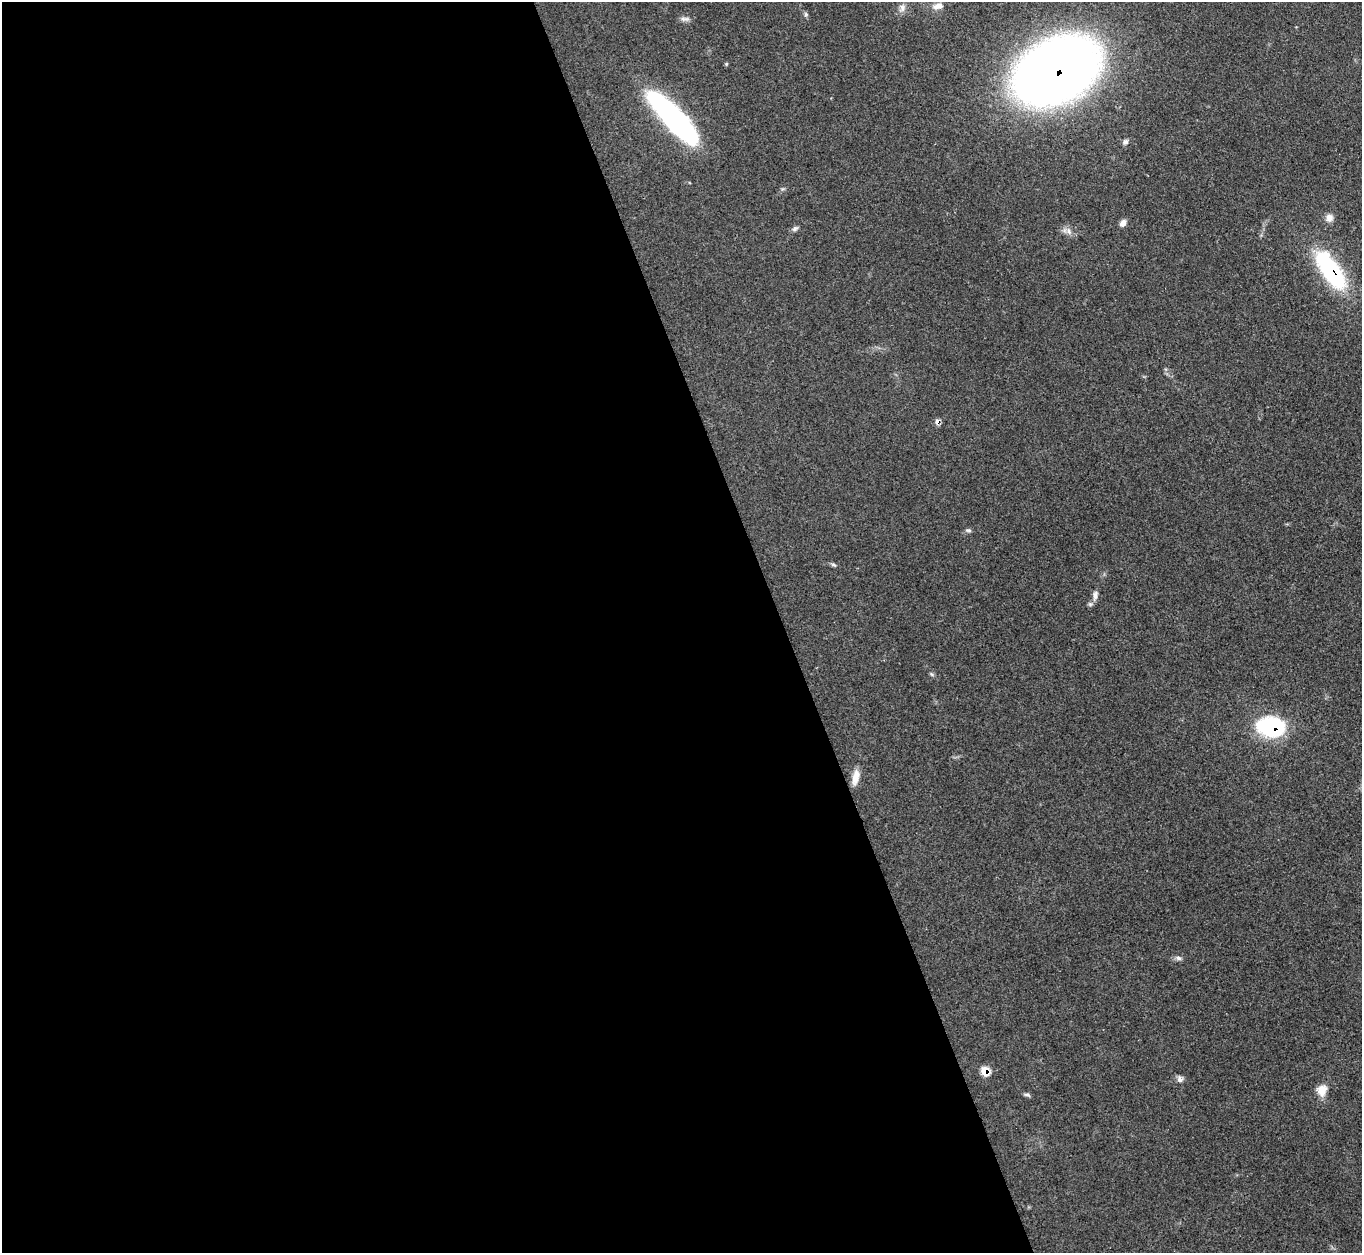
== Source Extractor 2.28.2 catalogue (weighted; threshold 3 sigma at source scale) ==
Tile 9 of 4 x 4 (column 1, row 3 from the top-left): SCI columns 10-1369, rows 1406-2656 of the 5457 x 5441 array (HDU 1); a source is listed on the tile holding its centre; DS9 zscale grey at full resolution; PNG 1364 x 1255 px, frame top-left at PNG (2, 2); no overlay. Shown black and unused: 58% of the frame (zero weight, under 3 of 4 exposures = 1% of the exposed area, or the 3 px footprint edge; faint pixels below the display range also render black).
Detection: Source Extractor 2.28.2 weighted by HDU 2 'WHT'; one run over the whole footprint, this tile lists its part. Background 0.153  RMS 0.0075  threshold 0.0336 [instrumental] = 3 sigma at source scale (4.5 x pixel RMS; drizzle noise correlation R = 1.50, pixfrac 1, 0.05/0.05 arcsec/px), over >= 5 px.
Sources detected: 25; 1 cosmic-ray / hot-pixel residue — not listed; the other 24 listed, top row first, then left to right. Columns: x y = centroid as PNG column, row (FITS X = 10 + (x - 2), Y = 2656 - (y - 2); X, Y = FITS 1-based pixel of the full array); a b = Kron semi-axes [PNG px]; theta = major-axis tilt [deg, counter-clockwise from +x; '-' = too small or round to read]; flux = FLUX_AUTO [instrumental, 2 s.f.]
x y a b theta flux
938 6 15 8 18 5.5
902 8 11 8 72 3.9
806 14 7 5 -89 1.4
685 19 14 6 -3 2.7
726 64 6 3 71 0.82
1056 71 61 41 27 990
673 118 62 16 -47 200
1125 142 8 6 30 2.3
1329 218 10 10 - 4.3
1123 223 9 6 57 3.7
795 228 9 6 37 1.9
1069 231 11 7 -62 3.8
1331 270 37 14 -56 110
968 530 8 5 -3 1.5
833 565 7 4 -19 1.4
1095 595 15 7 83 3.8
931 674 6 4 -70 1.1
1271 727 26 18 -8 75
855 777 20 8 78 7.4
1178 958 8 6 -17 2.1
985 1071 10 8 -56 9.1
1180 1079 9 7 -59 2.8
1322 1090 14 11 60 8.7
1027 1095 10 4 -13 1.5
Overlapping masked pixels (flux is a lower limit): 4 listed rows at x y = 1056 71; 1331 270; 1271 727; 985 1071